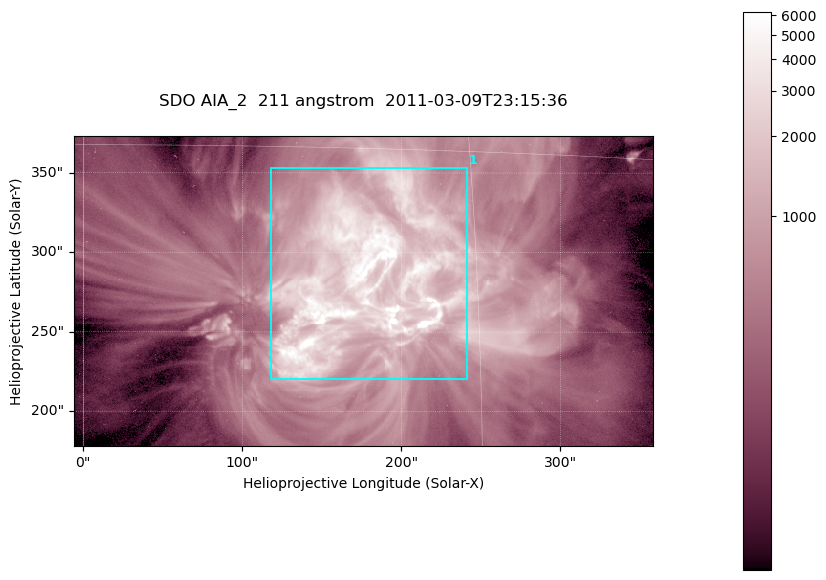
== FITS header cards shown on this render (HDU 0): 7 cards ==
TELESCOP= 'SDO     '           /
INSTRUME= 'AIA_2   '           /
WAVELNTH=                  211 /
WAVEUNIT= 'angstrom'           /
DATE-OBS= '2011-03-09T23:15:36.62' /
CTYPE1  = 'HPLN-TAN'           /
CTYPE2  = 'HPLT-TAN'           /

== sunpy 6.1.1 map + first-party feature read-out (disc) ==
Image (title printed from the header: SDO AIA_2  211 angstrom  2011-03-09T23:15:36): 606 x 324 px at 0.601 arcsec/px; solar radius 967 arcsec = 1609 px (partial field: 2.4% of the solar disc is inside the frame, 100% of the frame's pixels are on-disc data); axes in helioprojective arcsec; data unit not stated in the header (colour bar unlabelled)
Pointing: header CRPIX1/2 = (2040.79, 2040.71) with CRVAL1/2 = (0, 0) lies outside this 606 x 324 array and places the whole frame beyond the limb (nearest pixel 1.39 R_sun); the SolarSoft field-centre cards XCEN/YCEN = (175.9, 275.7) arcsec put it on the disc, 1860 arcsec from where CRPIX/CRVAL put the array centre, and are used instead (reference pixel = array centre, CRVAL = XCEN/YCEN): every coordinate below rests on XCEN/YCEN
Orientation: roll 0.0565 deg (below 1 deg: not rotated)
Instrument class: DISC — disc imager (sunpy class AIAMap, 211 A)
Bright regions (active regions / flare kernels): reference = the on-disc median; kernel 5 px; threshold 5 sigma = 1808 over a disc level ~462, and >= 1.15x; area >= 196 px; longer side >= 4 px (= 2.4 arcsec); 1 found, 1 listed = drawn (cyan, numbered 1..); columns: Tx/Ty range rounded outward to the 2 arcsec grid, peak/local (2 s.f.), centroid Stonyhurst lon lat
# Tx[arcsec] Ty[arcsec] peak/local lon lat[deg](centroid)
1 118..242 220..354 26 +11 +10